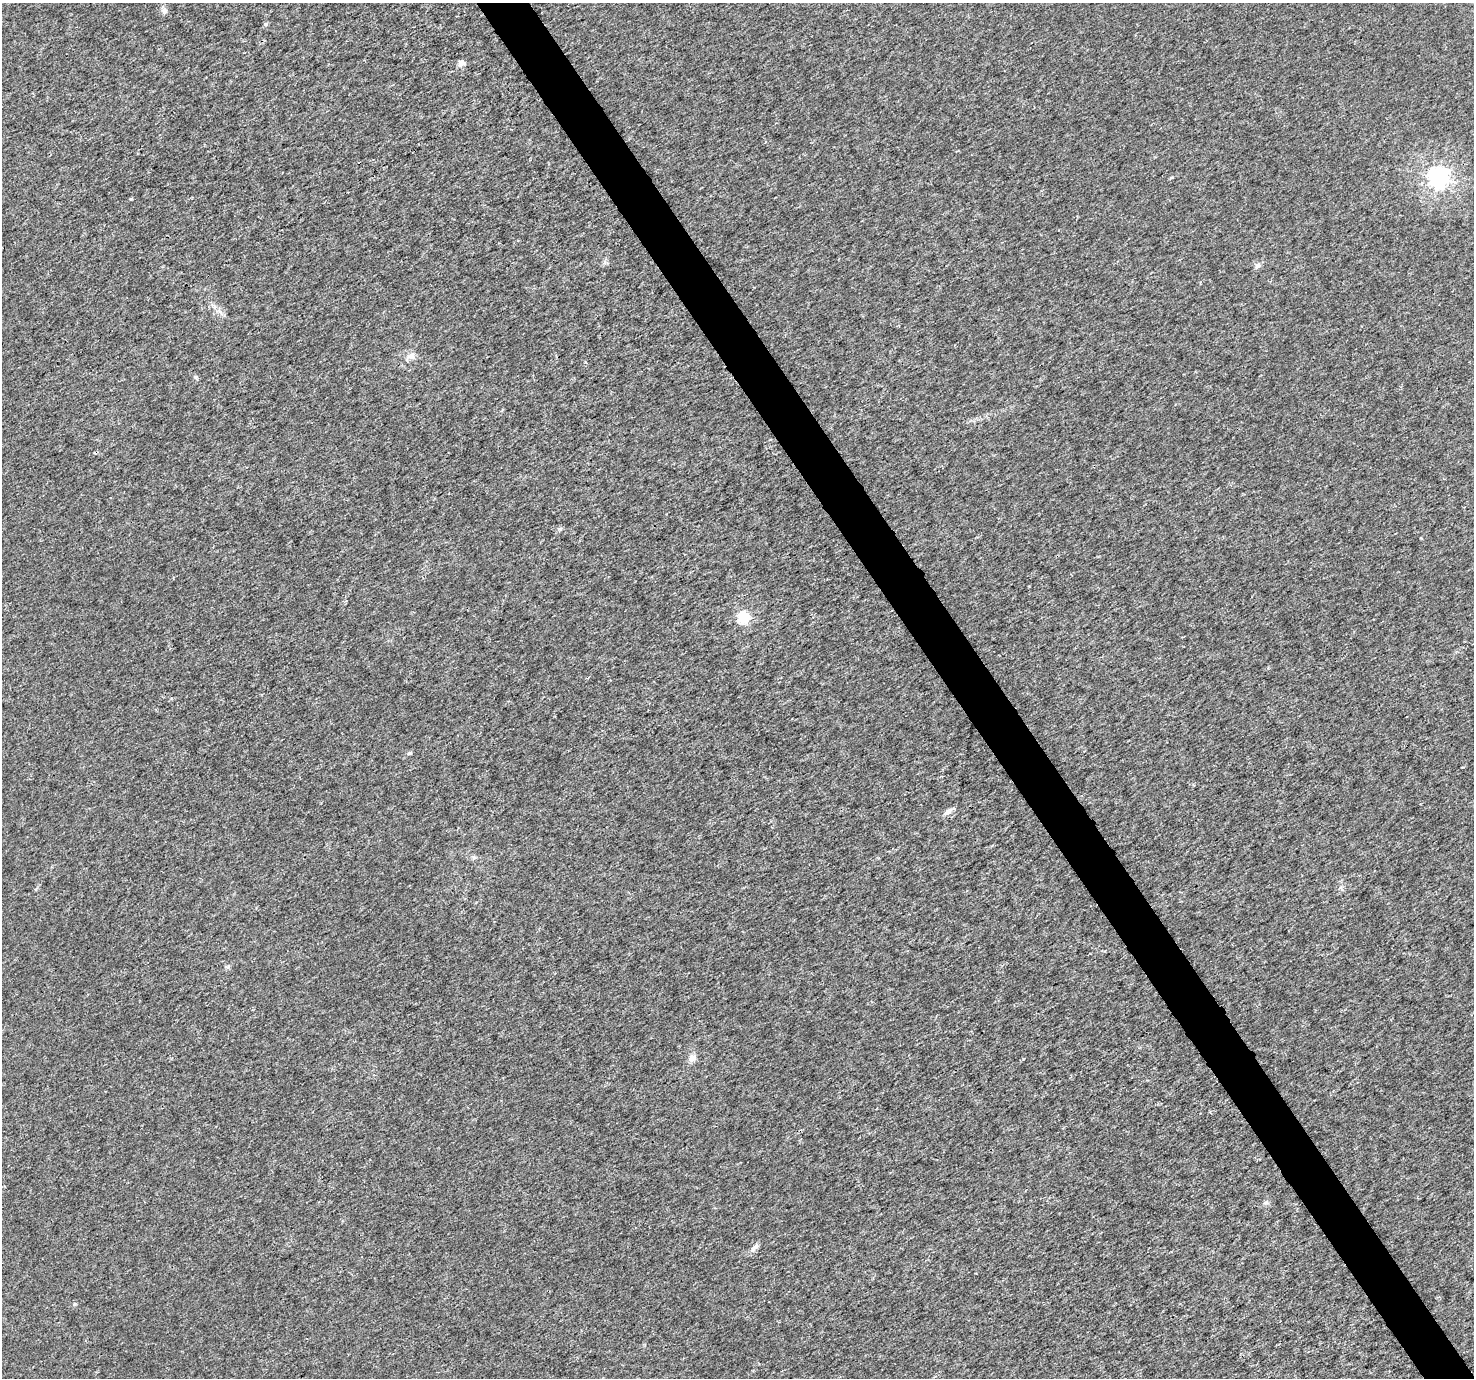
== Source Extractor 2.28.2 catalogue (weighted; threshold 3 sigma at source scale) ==
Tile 6 of 4 x 4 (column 2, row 2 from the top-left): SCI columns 1477-2948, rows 2932-4307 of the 5892 x 5802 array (HDU 1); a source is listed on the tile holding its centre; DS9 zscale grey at full resolution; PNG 1476 x 1380 px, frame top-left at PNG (2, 3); no overlay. Shown black and unused: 4% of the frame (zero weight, under 3 of 4 exposures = <1% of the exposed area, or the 3 px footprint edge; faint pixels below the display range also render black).
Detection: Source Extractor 2.28.2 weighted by HDU 2 'WHT'; one run over the whole footprint, this tile lists its part. Background 9.27e-04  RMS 0.002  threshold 0.00901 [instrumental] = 3 sigma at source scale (4.5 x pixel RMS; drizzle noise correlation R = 1.50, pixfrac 1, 0.0396/0.0396 arcsec/px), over >= 5 px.
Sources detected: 14; all 14 listed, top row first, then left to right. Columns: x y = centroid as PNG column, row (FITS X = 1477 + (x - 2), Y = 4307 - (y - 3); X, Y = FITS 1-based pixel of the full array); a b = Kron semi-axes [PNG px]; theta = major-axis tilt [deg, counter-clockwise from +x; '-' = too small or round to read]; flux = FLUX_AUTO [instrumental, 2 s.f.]
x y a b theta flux
164 11 8 7 - 0.62
265 24 6 5 - 0.32
461 63 6 5 - 1.8
1438 178 7 7 - 110
1258 265 8 7 - 0.63
411 356 11 9 13 1.1
195 377 6 5 - 0.32
560 529 5 5 - 0.36
744 617 6 6 - 21
948 812 12 6 38 0.99
692 1058 10 8 48 1
1266 1202 6 5 - 0.43
754 1248 15 6 51 0.9
74 1304 6 4 89 0.27
Unlisted compact peaks at least as high as the median listed source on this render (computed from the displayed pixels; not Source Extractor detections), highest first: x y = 131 199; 228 967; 410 753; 1421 538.